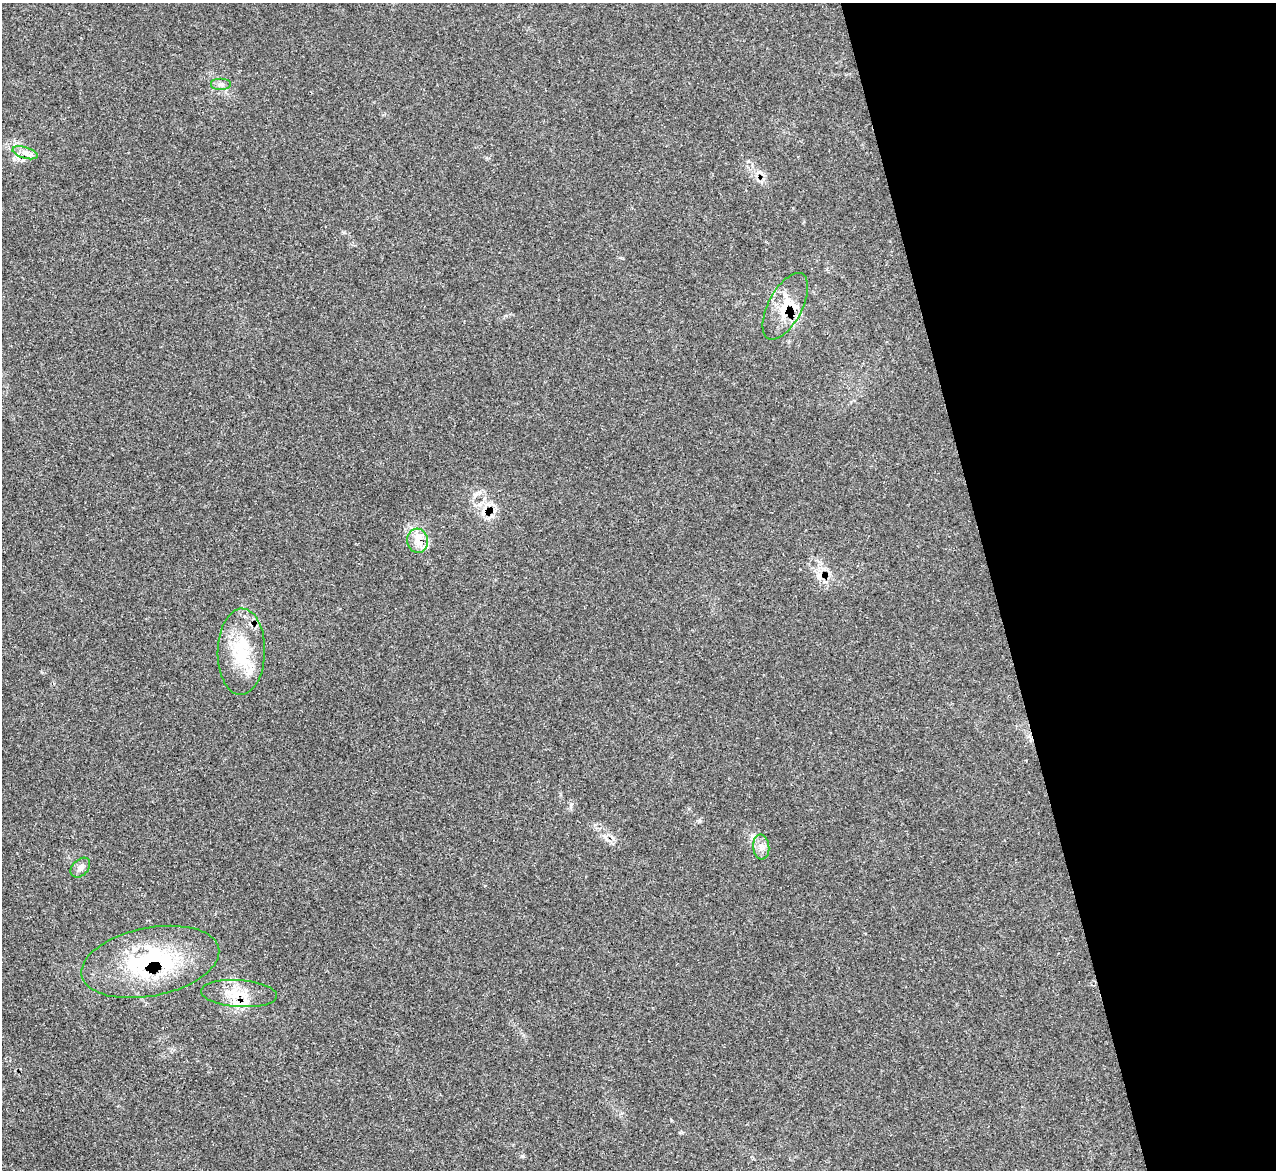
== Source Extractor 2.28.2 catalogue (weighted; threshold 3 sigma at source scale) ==
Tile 12 of 4 x 4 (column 4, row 3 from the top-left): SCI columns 3835-5108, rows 1436-2603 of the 5114 x 5093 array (HDU 1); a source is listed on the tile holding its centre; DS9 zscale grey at full resolution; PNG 1278 x 1172 px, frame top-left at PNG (2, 3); each listed source drawn as its Kron ellipse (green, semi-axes under 4 px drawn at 4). Shown black and unused: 22% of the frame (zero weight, under 3 of 5 exposures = <1% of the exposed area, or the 3 px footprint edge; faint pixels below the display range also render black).
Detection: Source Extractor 2.28.2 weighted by HDU 2 'WHT'; one run over the whole footprint, this tile lists its part. Background 0.0168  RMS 0.0029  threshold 0.0128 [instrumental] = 3 sigma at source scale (4.5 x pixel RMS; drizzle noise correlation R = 1.50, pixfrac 1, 0.05/0.05 arcsec/px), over >= 5 px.
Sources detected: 16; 4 cosmic-ray / hot-pixel residue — neither listed nor drawn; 3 inside a brighter listed object's ellipse — not listed separately; the other 9 listed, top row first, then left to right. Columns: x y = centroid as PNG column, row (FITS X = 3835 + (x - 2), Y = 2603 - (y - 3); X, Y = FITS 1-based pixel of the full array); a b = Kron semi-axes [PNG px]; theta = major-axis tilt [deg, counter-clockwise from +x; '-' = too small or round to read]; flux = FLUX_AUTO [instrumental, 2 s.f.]
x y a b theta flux
221 84 10 6 0 1.1
25 153 13 5 -16 1.6
785 306 36 17 62 9
418 541 12 10 -83 3.1
241 652 43 23 89 16
761 847 12 8 -84 1.8
80 868 11 8 46 1.5
150 962 70 34 11 38
239 994 38 13 -4 7.5
Overlapping masked pixels (flux is a lower limit): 5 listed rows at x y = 25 153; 785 306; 418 541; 150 962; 239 994